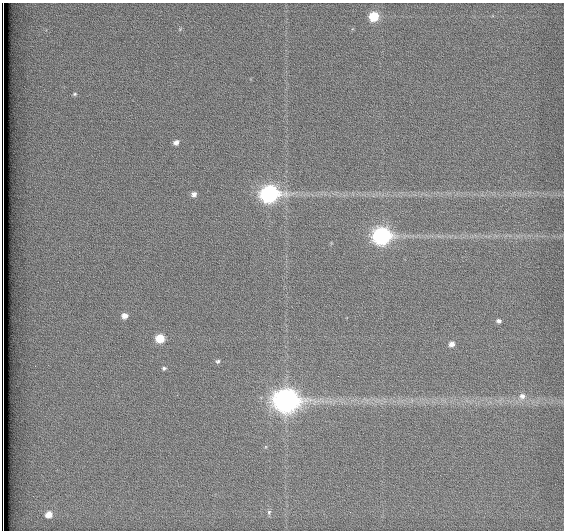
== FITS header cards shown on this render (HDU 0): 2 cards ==
NAXIS1  =                  562          / # of pixels in <axis direction>
NAXIS2  =                  528          / # of pixels in <axis direction>

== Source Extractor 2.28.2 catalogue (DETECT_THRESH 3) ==
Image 562 x 528 px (HDU 0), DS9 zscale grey, 1 PNG px = 1 image px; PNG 566 x 532 px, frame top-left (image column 1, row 528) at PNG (2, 3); no overlay
Background 1800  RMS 4.8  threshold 14.3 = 3 sigma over >= 5 px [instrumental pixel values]
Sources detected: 18; all 18 listed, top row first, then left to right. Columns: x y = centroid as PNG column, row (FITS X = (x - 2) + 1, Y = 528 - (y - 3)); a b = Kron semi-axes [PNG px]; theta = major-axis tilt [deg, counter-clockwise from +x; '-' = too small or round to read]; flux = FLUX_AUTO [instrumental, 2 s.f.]
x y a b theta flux
374 17 6 6 - 14000
180 29 6 4 47 410
75 94 6 5 - 540
176 142 6 5 - 1500
194 194 5 5 - 1400
269 194 9 8 - 120000
382 236 9 8 - 110000
124 316 6 6 - 2000
499 321 5 4 - 960
160 338 6 6 - 9700
452 344 5 5 - 1900
218 361 6 5 - 610
164 368 6 5 - 670
522 396 8 7 - 1600
286 401 10 9 - 350000
269 512 7 5 86 760
49 514 7 7 - 3000
3 528 8 2 -90 2100
At the frame edge (FLAGS 8, measured only in part): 1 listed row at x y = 3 528